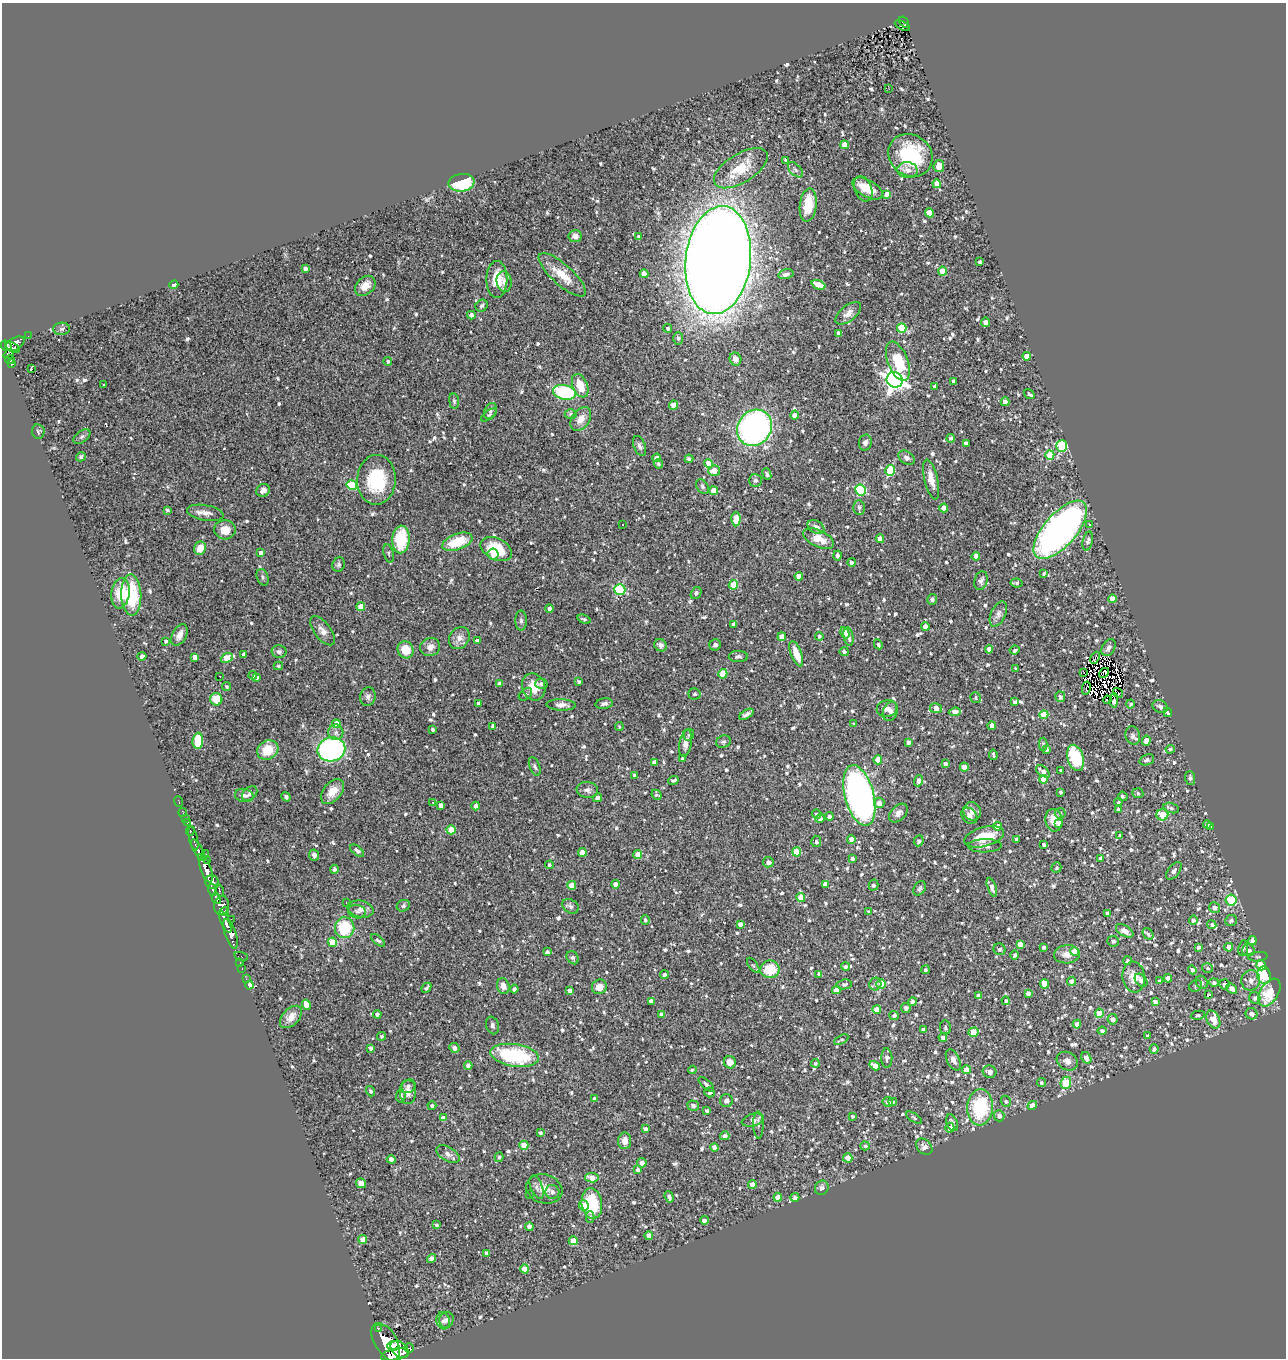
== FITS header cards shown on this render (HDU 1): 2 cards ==
NAXIS1  =                 1284
NAXIS2  =                 1356

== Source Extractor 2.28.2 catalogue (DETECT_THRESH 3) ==
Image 1284 x 1356 px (HDU 1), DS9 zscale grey, 1 PNG px = 1 image px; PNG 1288 x 1360 px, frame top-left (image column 1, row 1356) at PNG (2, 3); each listed source drawn as its Kron ellipse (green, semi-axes under 4 px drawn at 4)
Background 0.843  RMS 0.064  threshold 0.193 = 3 sigma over >= 5 px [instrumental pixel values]
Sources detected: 983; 3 with non-positive FLUX_AUTO (blend fragments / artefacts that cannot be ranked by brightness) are neither listed nor drawn; of the other 980, the 500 brightest by FLUX_AUTO listed and drawn (480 fainter detections omitted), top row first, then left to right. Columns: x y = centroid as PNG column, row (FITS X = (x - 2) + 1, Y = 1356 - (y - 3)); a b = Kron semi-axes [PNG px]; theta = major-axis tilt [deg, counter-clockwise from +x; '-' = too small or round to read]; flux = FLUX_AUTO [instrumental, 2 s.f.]
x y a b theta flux
904 22 6 3 -58 94
902 26 8 4 -28 42
889 89 2 2 - 17
845 145 4 4 - 55
910 155 23 20 -38 320
785 160 4 3 - 14
939 166 6 5 - 40
741 168 30 14 31 120
795 170 9 5 -45 13
908 170 10 8 -8 34
461 183 13 9 7 250
937 184 4 4 - 55
863 189 13 8 -68 60
868 189 17 8 -29 85
887 194 4 4 - 35
808 205 16 8 83 100
929 213 4 4 - 82
575 236 7 6 - 28
639 237 4 3 - 13
718 260 54 32 83 13000
980 262 4 3 - 12
305 269 3 3 - 16
943 271 4 4 - 100
644 274 4 4 - 59
786 274 8 4 14 16
562 275 30 10 -42 99
497 279 18 10 90 87
504 282 10 7 -80 21
174 285 4 4 - 10
818 285 7 4 -21 59
365 286 11 8 43 48
482 306 6 5 - 9.2
848 313 15 7 39 29
471 315 4 4 - 18
985 322 4 4 - 35
668 328 4 4 - 9.3
902 328 5 4 - 170
62 329 8 6 2 12
839 333 4 4 - 23
28 336 2 2 - 11
678 338 6 5 - 12
15 344 10 6 30 360
6 346 5 5 - 450
13 347 8 4 -29 380
9 354 5 4 - 310
1027 356 4 4 - 40
735 359 6 5 - 29
10 360 5 4 - 200
388 361 4 4 - 8.5
898 361 20 10 -68 150
11 364 3 3 - 59
32 369 3 3 - 100
895 380 8 7 - 2900
953 381 3 3 - 11
104 385 3 3 - 10
580 386 12 7 -67 82
935 386 4 3 - 13
564 392 12 7 -13 410
1029 394 6 3 -34 11
454 401 7 5 -81 8.9
1005 402 4 4 - 24
674 405 4 4 - 84
490 411 8 6 64 13
571 414 6 4 1 11
489 415 9 4 37 9.1
795 415 4 4 - 22
581 419 13 8 53 44
755 428 19 16 54 1500
38 431 7 6 - 8.5
82 437 10 5 37 11
951 438 4 4 - 12
865 443 8 6 76 16
966 444 4 4 - 25
640 446 10 5 -68 15
1062 446 6 5 - 360
1050 455 4 4 - 110
81 457 5 4 - 10
657 458 4 4 - 20
906 458 9 6 -35 13
689 459 4 3 - 10
709 463 4 4 - 93
658 464 5 4 - 11
890 470 5 4 - 240
714 471 6 5 - 45
767 474 6 4 -69 8.6
931 479 20 6 -76 47
376 480 25 19 87 250
755 480 6 6 - 11
352 485 5 5 - 220
702 487 8 5 -53 9.4
263 490 7 6 - 21
860 490 5 5 - 350
714 491 4 4 - 78
859 507 7 5 -88 12
944 508 4 4 - 46
167 510 3 3 - 9.4
205 513 18 7 -10 29
736 519 7 4 86 84
623 524 3 3 - 28
1090 524 3 3 - 11
816 527 9 6 -29 21
225 530 10 9 - 56
1060 530 36 16 49 2000
401 539 14 8 87 180
819 539 16 8 -25 65
880 539 4 4 - 38
1088 541 9 5 76 15
457 542 16 8 20 140
200 548 7 6 - 49
496 549 17 10 -26 150
261 553 4 4 - 19
389 553 9 5 -76 9.6
493 554 5 5 - 32
838 555 5 4 - 15
976 556 4 4 - 49
851 562 4 4 - 12
339 564 7 6 - 10
1044 573 3 3 - 8.8
799 576 4 4 - 51
263 577 8 5 -71 9.4
981 581 9 6 73 15
1017 583 6 4 -7 9.3
733 585 5 4 - 92
620 590 5 5 - 410
120 593 15 9 81 120
696 593 6 5 - 9.7
131 595 20 10 -88 250
932 599 5 5 - 11
1112 599 4 4 - 45
361 607 4 4 - 69
549 608 4 3 - 23
998 614 13 7 66 22
584 619 7 4 -20 9.7
521 621 10 6 -90 12
734 624 4 4 - 15
925 627 4 4 - 38
322 631 17 8 -53 31
845 633 6 4 -61 64
179 635 11 7 61 34
819 636 4 4 - 9.7
848 636 9 5 -79 19
782 637 4 4 - 44
459 638 12 9 54 32
166 641 4 4 - 9.9
477 641 4 4 - 21
878 644 5 4 - 9.2
660 645 6 5 - 24
715 645 6 5 - 14
430 647 10 9 - 29
1109 648 9 6 60 18
989 649 4 4 - 24
406 650 9 8 - 76
1015 650 5 4 - 10
279 651 7 6 - 14
844 652 4 4 - 10
796 654 13 5 -69 65
244 655 4 4 - 17
142 656 4 3 - 11
738 656 9 5 0 11
195 657 4 4 - 36
227 658 6 4 22 110
1095 658 6 3 65 22
278 666 4 3 - 9.1
1016 669 3 3 - 8.9
1084 672 3 2 - 9
1104 673 6 3 40 9.4
723 674 4 4 - 120
253 675 4 4 - 9.7
220 676 3 2 - 11
257 677 3 3 - 8.6
579 682 4 3 - 9.6
499 684 4 3 - 19
541 684 6 5 - 13
226 686 4 4 - 8.7
534 687 14 11 -70 71
1086 688 7 3 79 14
1118 693 5 3 - 8.2
525 694 7 5 40 9.1
694 694 6 6 - 8.4
368 697 9 7 75 17
1060 697 5 5 - 17
976 698 5 5 - 7.9
216 699 6 6 - 88
1107 700 4 2 - 8.7
1114 700 7 3 88 26
1015 702 4 4 - 11
478 703 4 3 - 11
604 704 9 5 7 13
1130 704 4 4 - 9.4
561 705 14 5 -2 23
1160 707 8 6 -25 16
936 708 6 5 - 55
887 709 10 8 13 25
890 711 10 7 69 23
955 712 6 4 6 35
1168 712 5 3 - 21
746 714 8 3 32 15
1044 715 4 4 - 95
336 724 4 4 - 82
854 724 4 4 - 8.1
493 726 4 4 - 14
619 726 4 4 - 7.9
992 726 4 4 - 33
433 729 3 3 - 9.4
336 732 8 7 - 18
689 735 6 5 - 8.6
1133 736 9 7 -71 14
198 741 8 5 84 110
1146 741 5 4 - 40
723 742 7 6 - 11
909 742 4 4 - 13
685 743 14 6 80 28
1043 744 6 3 89 8.5
331 749 14 12 12 1100
1170 749 4 4 - 9.3
268 750 11 9 29 98
1047 750 4 3 - 13
993 755 5 3 - 8.6
1075 758 13 8 -73 290
682 759 3 3 - 10
878 760 4 4 - 63
1147 760 7 5 21 12
654 762 4 4 - 15
945 764 4 4 - 16
535 766 9 5 -69 11
964 767 4 4 - 50
1043 771 8 4 -39 28
1061 771 3 3 - 8.4
634 775 3 3 - 8.8
1190 778 7 5 -87 12
1043 779 4 4 - 64
674 780 5 3 - 8.7
919 781 5 4 - 30
587 790 10 8 -8 19
332 792 14 9 49 55
1060 792 4 3 - 8.5
1138 793 5 5 - 8.3
250 794 9 6 45 16
244 795 9 6 -14 17
656 795 5 4 - 9.6
859 795 31 14 -75 2400
1123 796 5 4 - 9.5
286 797 5 3 - 13
598 798 4 4 - 19
179 801 5 3 - 28
433 802 3 3 - 16
1118 802 4 3 - 8.6
879 803 5 5 - 27
441 805 4 4 - 28
476 806 4 4 - 26
1171 808 8 5 -16 13
1118 810 3 3 - 10
972 811 9 8 - 30
183 813 4 2 - 17
898 813 11 7 45 23
1060 813 5 5 - 13
816 814 5 4 - 9.7
1162 815 6 5 - 110
829 816 4 4 - 16
969 816 9 7 -48 18
185 818 2 2 - 11
820 818 5 4 - 14
1054 820 11 8 -81 55
187 823 4 3 - 43
1059 823 4 4 - 20
1207 824 4 4 - 14
997 826 4 4 - 36
1211 826 4 4 - 10
451 830 4 4 - 67
190 831 5 3 - 110
1120 836 4 3 - 12
984 837 20 9 15 110
193 839 12 3 -76 220
851 839 4 4 - 37
1017 839 4 3 - 15
816 841 6 5 - 14
919 841 5 5 - 14
1044 845 4 3 - 11
985 846 17 6 1 24
198 850 12 4 -60 930
357 851 8 4 -39 13
582 852 4 4 - 46
797 852 4 4 - 91
206 854 2 2 - 16
638 854 4 4 - 49
314 855 5 5 - 14
201 858 4 4 - 510
1100 858 4 4 - 9.4
852 859 3 3 - 12
207 860 3 3 - 150
768 862 5 5 - 14
549 865 4 4 - 9.5
1056 868 5 4 - 8.2
334 869 4 4 - 12
206 870 13 5 -71 2300
1174 871 10 5 53 15
212 882 7 6 - 940
616 884 4 4 - 36
826 884 4 4 - 55
572 885 4 4 - 78
873 885 5 5 - 12
992 887 10 4 -71 19
920 888 8 5 56 9.7
213 890 6 3 -69 540
219 890 6 3 -67 190
216 898 6 4 -62 580
801 898 4 4 - 87
1231 900 6 5 - 270
346 902 3 3 - 15
222 905 9 7 75 550
403 906 7 5 27 9.6
571 906 9 6 -33 12
1215 908 5 5 - 19
360 909 13 8 -13 24
869 911 4 4 - 9.6
224 912 5 3 - 280
357 912 9 6 -14 14
1107 913 4 3 - 12
231 919 3 2 - 10
645 920 4 3 - 9.2
1193 920 4 4 - 13
1231 920 6 5 - 9.3
225 922 12 4 -66 1400
740 924 4 4 - 18
1212 925 4 4 - 11
345 928 10 9 - 200
1125 931 9 5 -31 26
230 934 15 5 -71 1900
1148 934 6 4 -53 11
378 940 8 4 -41 9
1113 941 6 5 - 11
1252 941 5 4 - 31
332 942 5 4 - 110
1020 944 4 4 - 44
1044 947 4 3 - 13
1198 947 4 3 - 13
1229 947 4 4 - 41
1243 948 8 5 82 8.5
1000 949 6 5 - 13
1248 950 6 6 - 25
547 952 4 4 - 13
1075 952 4 4 - 80
1067 954 13 9 4 34
1015 955 4 4 - 10
241 957 7 3 -19 79
1258 957 10 4 5 8.9
573 958 7 5 -53 9.3
1128 961 4 4 - 9
240 962 3 2 - 18
753 965 9 4 -53 8.5
1261 965 5 5 - 83
846 967 4 4 - 12
1207 968 5 4 - 8.6
242 969 3 2 - 23
770 969 9 9 - 130
925 970 4 3 - 8.3
1192 970 4 3 - 13
819 974 4 4 - 22
664 975 4 4 - 14
1264 975 9 7 -78 260
1134 977 15 11 -81 49
1168 978 4 4 - 39
246 979 2 2 - 11
1141 980 7 5 -48 19
1251 980 10 9 - 30
1071 981 4 4 - 20
1159 981 3 3 - 9.9
1202 982 7 5 -57 11
1214 982 5 4 - 13
844 984 8 5 9 12
875 984 6 6 - 11
881 984 5 4 - 140
1045 984 4 4 - 84
1224 984 5 5 - 14
249 985 4 4 - 52
503 986 8 6 -76 34
1196 986 7 5 36 12
599 987 7 7 - 37
426 988 5 3 - 8
1232 988 6 4 -41 34
514 989 4 4 - 15
570 990 4 4 - 18
836 990 4 4 - 32
1269 992 15 9 58 130
1028 993 4 4 - 19
1209 995 3 2 - 43
979 996 4 4 - 18
1255 998 6 5 - 15
651 1001 4 4 - 21
1006 1001 4 3 - 11
912 1002 4 4 - 20
1155 1002 4 4 - 23
306 1005 5 4 - 39
906 1008 5 5 - 13
877 1010 4 4 - 53
1099 1013 4 4 - 110
377 1014 4 4 - 14
661 1014 4 3 - 13
1251 1014 6 5 - 22
894 1015 5 4 - 11
1198 1015 7 4 12 8.1
291 1017 13 8 46 38
1113 1019 5 5 - 26
1213 1020 9 6 -63 53
1077 1024 4 4 - 31
492 1025 9 6 -74 14
945 1028 7 5 -83 9.8
923 1030 4 4 - 21
1102 1031 4 4 - 14
973 1032 5 4 - 83
382 1036 4 4 - 7.9
1147 1036 3 3 - 8.3
943 1037 4 4 - 17
841 1040 8 3 29 8
371 1048 4 3 - 9.7
454 1048 5 4 - 24
1154 1049 4 4 - 13
515 1055 24 11 -8 390
887 1058 10 5 -89 20
1086 1058 6 4 -58 27
953 1060 11 6 -63 24
1067 1061 11 9 -30 26
730 1062 6 6 - 37
815 1063 4 4 - 8.1
468 1066 4 4 - 21
875 1066 6 4 -32 52
692 1070 4 3 - 8.1
966 1070 4 4 - 45
990 1072 7 6 - 27
1041 1082 5 4 - 9.6
1066 1083 6 5 - 230
706 1084 10 4 -43 9.6
408 1086 8 6 32 15
371 1091 5 4 - 11
408 1092 12 8 87 30
710 1092 5 4 - 13
401 1096 7 5 82 14
594 1099 4 4 - 13
726 1101 6 6 - 15
1006 1101 6 5 - 8.1
888 1102 5 5 - 19
893 1102 4 3 - 10
1032 1105 5 4 - 64
432 1106 4 4 - 12
693 1106 6 5 - 13
980 1107 18 13 86 300
707 1111 3 3 - 14
852 1116 4 3 - 8.7
999 1116 5 5 - 17
443 1118 4 4 - 25
914 1118 9 4 -35 8.1
753 1120 11 6 15 31
952 1123 9 5 -69 17
758 1125 13 5 -89 12
950 1128 5 4 - 25
645 1129 4 3 - 9.8
540 1133 4 4 - 9.8
725 1136 5 4 - 16
625 1141 8 6 83 34
524 1145 4 4 - 71
865 1146 5 4 - 8
714 1147 4 4 - 25
924 1147 9 7 -44 19
448 1154 12 7 -29 22
499 1157 5 4 - 8.4
848 1158 5 4 - 36
391 1159 4 4 - 18
642 1163 5 4 - 27
638 1170 4 4 - 21
592 1178 7 4 -9 51
361 1183 5 4 - 33
752 1184 4 4 - 37
537 1187 12 6 -69 18
822 1188 7 6 - 15
544 1189 18 14 -17 54
552 1192 7 7 - 17
529 1194 2 2 - 17
669 1197 6 3 -73 17
778 1197 4 4 - 44
795 1197 4 4 - 18
592 1203 15 10 -82 210
584 1205 5 5 - 110
590 1217 6 4 -89 10
704 1220 4 3 - 20
437 1225 3 3 - 8.2
529 1227 4 4 - 27
649 1236 4 4 - 27
363 1240 4 4 - 60
573 1241 4 4 - 69
487 1253 4 3 - 16
432 1259 5 4 - 15
525 1269 4 4 - 56
446 1320 8 7 - 15
443 1321 8 6 -76 15
378 1328 3 3 - 96
386 1342 21 11 -60 4900
393 1346 6 5 - 970
409 1348 5 5 - 790
400 1349 10 7 -39 2500
395 1355 14 6 12 3100
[480 fainter detections neither listed nor drawn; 3 non-positive-flux detections neither listed nor drawn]